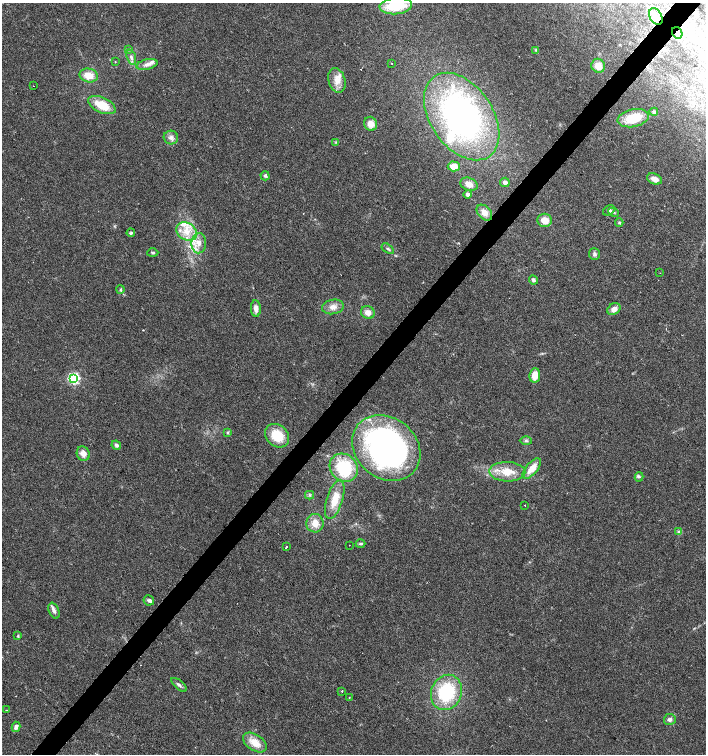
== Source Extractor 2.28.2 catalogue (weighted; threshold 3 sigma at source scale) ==
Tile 10 of 4 x 4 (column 2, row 3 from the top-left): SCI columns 1640-3047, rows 1505-3008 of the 6027 x 6022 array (HDU 1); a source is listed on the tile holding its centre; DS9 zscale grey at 2 x 2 block average (1 PNG px = mean of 2 x 2 image px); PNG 708 x 756 px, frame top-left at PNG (2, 3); each listed source drawn as its Kron ellipse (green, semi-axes under 4 px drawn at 4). Shown black and unused: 4% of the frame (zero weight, under 2 of 3 exposures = <1% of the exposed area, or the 3 px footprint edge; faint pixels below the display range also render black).
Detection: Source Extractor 2.28.2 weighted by HDU 2 'WHT'; one run over the whole footprint, this tile lists its part. Background 0.0317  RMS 0.0047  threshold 0.0212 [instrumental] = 3 sigma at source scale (4.5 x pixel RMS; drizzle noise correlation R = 1.50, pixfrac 1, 0.0396/0.0396 arcsec/px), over >= 5 px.
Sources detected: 88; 2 inside a brighter object's white glare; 2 cosmic-ray / hot-pixel residue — neither listed nor drawn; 9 inside a brighter listed object's ellipse — not listed separately; the other 75 listed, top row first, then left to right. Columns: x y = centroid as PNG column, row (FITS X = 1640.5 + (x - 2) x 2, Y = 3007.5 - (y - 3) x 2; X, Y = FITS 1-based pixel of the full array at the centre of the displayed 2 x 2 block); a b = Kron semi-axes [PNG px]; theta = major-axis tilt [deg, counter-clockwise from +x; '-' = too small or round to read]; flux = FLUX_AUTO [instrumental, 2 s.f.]
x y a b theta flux
396 6 16 8 5 41
656 17 9 6 -61 7.4
677 33 6 5 - 4.7
128 49 4 2 - 1.3
536 50 4 3 - 1.3
131 57 8 4 -71 4.2
115 62 3 2 - 0.56
392 63 2 2 - 0.44
147 64 10 5 14 6
598 66 7 6 - 11
89 75 9 7 -13 16
337 80 12 8 -73 11
33 86 2 2 - 0.59
102 105 15 7 -25 26
654 112 4 4 - 1.8
462 117 48 31 -55 310
633 118 16 9 12 33
371 124 7 6 - 10
171 137 7 7 - 5
336 142 3 3 - 1.2
454 166 6 5 - 10
265 176 4 4 - 2.2
654 179 8 5 -24 8.9
505 182 5 4 - 4.1
469 184 9 6 -20 8.7
468 194 4 4 - 3.6
609 210 6 4 32 2.5
614 212 5 2 - 1.5
484 213 9 6 -46 9
545 220 7 6 - 13
619 223 4 4 - 1.4
187 232 11 8 -32 15
131 233 4 3 - 1.5
199 243 10 7 87 9.7
388 249 7 3 -33 1.9
153 253 6 3 1 1.5
594 254 6 5 - 3
660 273 2 2 - 0.35
533 280 5 4 - 2.8
120 289 4 3 - 1.3
333 307 11 7 11 8.3
256 309 8 5 -87 7.3
614 309 7 5 34 7.5
368 312 7 6 - 8.3
535 375 7 5 84 13
74 378 4 3 - 180
228 433 4 3 - 1.3
277 436 13 10 -43 29
526 441 6 3 -1 2
116 445 5 4 - 3.2
386 448 36 30 -39 350
83 454 7 6 - 8.3
344 468 15 13 -46 55
532 468 12 6 50 15
507 472 18 9 -2 23
639 477 4 4 - 1.6
310 495 4 3 - 1.7
335 500 20 8 73 21
525 505 2 2 - 2.3
315 523 9 8 - 11
679 532 4 4 - 1.8
361 544 5 3 - 1.8
349 545 2 2 - 0.51
286 547 2 2 - 3.2
149 600 5 5 - 3.2
54 611 8 5 -68 3.9
18 636 3 3 - 1
179 685 9 4 -41 3.2
342 691 2 2 - 4.9
446 692 18 15 68 72
349 698 2 2 - 0.55
6 710 2 2 - 1.2
670 719 6 5 - 3.7
16 727 5 4 - 4.3
255 743 13 8 -34 16
Overlapping masked pixels (flux is a lower limit): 1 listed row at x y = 677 33
Isophote crosses this tile's border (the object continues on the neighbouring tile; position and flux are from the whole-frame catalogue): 1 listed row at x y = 396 6